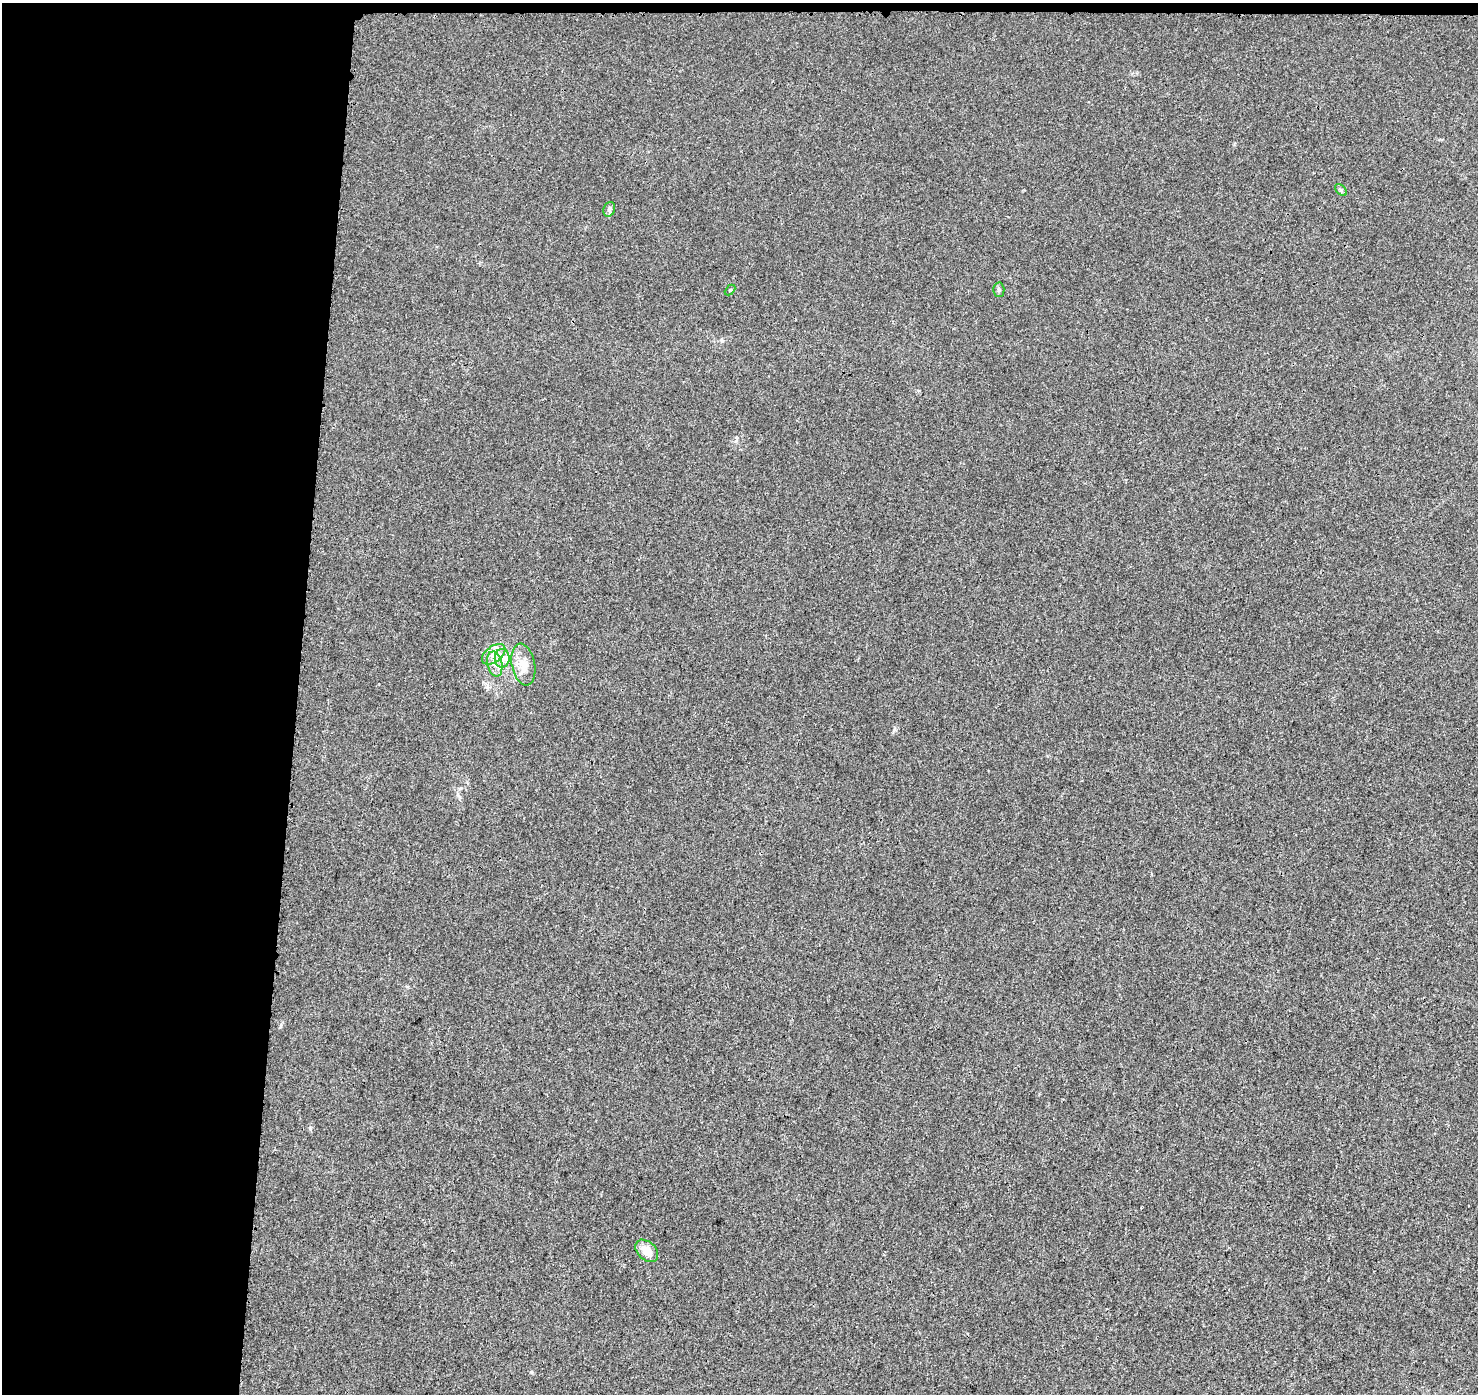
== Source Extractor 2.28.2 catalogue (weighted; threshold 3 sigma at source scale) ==
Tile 1 of 3 x 3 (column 1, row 1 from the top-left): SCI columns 18-1493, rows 3024-4415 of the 4472 x 4707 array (HDU 1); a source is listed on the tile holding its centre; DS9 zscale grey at full resolution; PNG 1480 x 1396 px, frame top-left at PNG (2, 3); each listed source drawn as its Kron ellipse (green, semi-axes under 4 px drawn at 4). Shown black and unused: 21% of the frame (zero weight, under 3 of 4 exposures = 2% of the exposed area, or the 3 px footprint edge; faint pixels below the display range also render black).
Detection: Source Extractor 2.28.2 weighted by HDU 2 'WHT'; one run over the whole footprint, this tile lists its part. Background 0.00584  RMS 0.0034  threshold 0.0152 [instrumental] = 3 sigma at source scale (4.5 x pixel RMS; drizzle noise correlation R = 1.50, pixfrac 1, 0.0396/0.0396 arcsec/px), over >= 5 px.
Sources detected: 9; all 9 listed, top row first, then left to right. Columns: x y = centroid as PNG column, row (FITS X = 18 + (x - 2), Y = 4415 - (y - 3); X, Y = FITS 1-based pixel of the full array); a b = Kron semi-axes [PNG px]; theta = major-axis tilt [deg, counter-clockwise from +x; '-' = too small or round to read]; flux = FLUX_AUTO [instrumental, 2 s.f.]
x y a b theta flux
1341 190 7 4 -46 0.56
609 209 7 5 70 0.75
730 290 6 4 44 0.36
999 290 7 5 -88 0.62
494 654 13 8 37 2.9
502 658 9 7 90 2.2
495 664 13 7 -77 2.4
523 665 21 11 -79 4.5
647 1251 13 9 -43 4